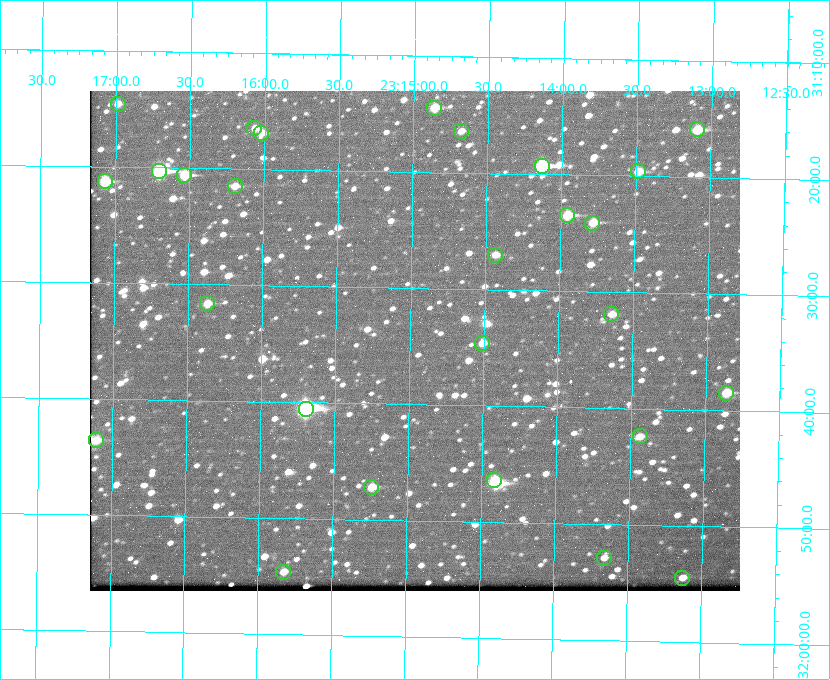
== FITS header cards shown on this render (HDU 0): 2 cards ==
NAXIS1  =                  650 / Width of table row in bytes
NAXIS2  =                  500 / Number of rows in table

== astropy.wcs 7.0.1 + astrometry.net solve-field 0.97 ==
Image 650 x 500 px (HDU 0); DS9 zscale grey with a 90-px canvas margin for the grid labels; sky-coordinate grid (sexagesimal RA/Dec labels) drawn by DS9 from the SOLVED WCS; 27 Tycho-2 reference stars matched to detected sources circled (green)
Header WCS: none
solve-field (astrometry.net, Tycho-2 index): SOLVED blind (the file carries no WCS)
Solved WCS: RA---TAN-SIP/DEC--TAN-SIP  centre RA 23:14:58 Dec +31:35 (348.74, +31.58 deg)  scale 5.17 arcsec/px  FOV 56.0' x 43.0'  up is +179 deg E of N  parity flipped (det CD > 0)
(file carries no celestial WCS; the grid is the blind solution)
Tycho-2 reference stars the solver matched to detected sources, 27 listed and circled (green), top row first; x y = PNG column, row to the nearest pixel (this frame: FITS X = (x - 90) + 1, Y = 500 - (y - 91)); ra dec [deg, ICRS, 3 dp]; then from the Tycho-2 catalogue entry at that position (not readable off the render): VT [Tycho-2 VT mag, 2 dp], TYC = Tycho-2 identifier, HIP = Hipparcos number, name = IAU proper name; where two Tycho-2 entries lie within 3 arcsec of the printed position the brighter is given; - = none
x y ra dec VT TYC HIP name
118 104 349.247 +31.243 11.65 2752-184-1 - -
434 108 348.716 +31.241 10.71 2751-1879-1 - -
254 128 349.017 +31.275 11.37 2752-138-1 - -
697 129 348.274 +31.265 10.04 2751-1349-1 - -
461 131 348.670 +31.274 11.52 2751-699-1 - -
261 133 349.005 +31.281 11.69 2752-129-1 - -
542 166 348.533 +31.321 8.95 2751-241-1 - -
159 171 349.176 +31.338 8.87 2752-38-1 - -
638 171 348.371 +31.327 10.64 2751-1121-1 - -
184 175 349.134 +31.344 10.32 2752-30-1 - -
105 181 349.268 +31.354 10.15 2752-13-1 - -
235 186 349.049 +31.358 11.45 2752-14-1 - -
567 215 348.489 +31.392 10.19 2751-871-1 - -
592 223 348.446 +31.401 10.83 2751-661-1 - -
495 255 348.609 +31.450 11.66 2751-603-1 - -
207 303 349.092 +31.527 11.51 2752-227-1 - -
611 314 348.411 +31.532 11.57 2751-1753-1 - -
482 343 348.628 +31.577 11.53 2751-2055-1 - -
726 393 348.216 +31.641 10.50 2751-2059-1 - -
306 409 348.924 +31.676 7.66 2752-472-1 114838 -
640 436 348.359 +31.706 12.06 2751-1215-1 - -
96 440 349.277 +31.726 11.07 2752-324-1 - -
494 480 348.603 +31.774 10.34 2751-877-1 - -
371 487 348.810 +31.787 10.96 2752-75-1 - -
604 558 348.416 +31.882 12.05 2755-227-1 - -
283 572 348.957 +31.910 11.45 2756-107-1 - -
682 578 348.282 +31.908 11.42 2755-221-1 - -